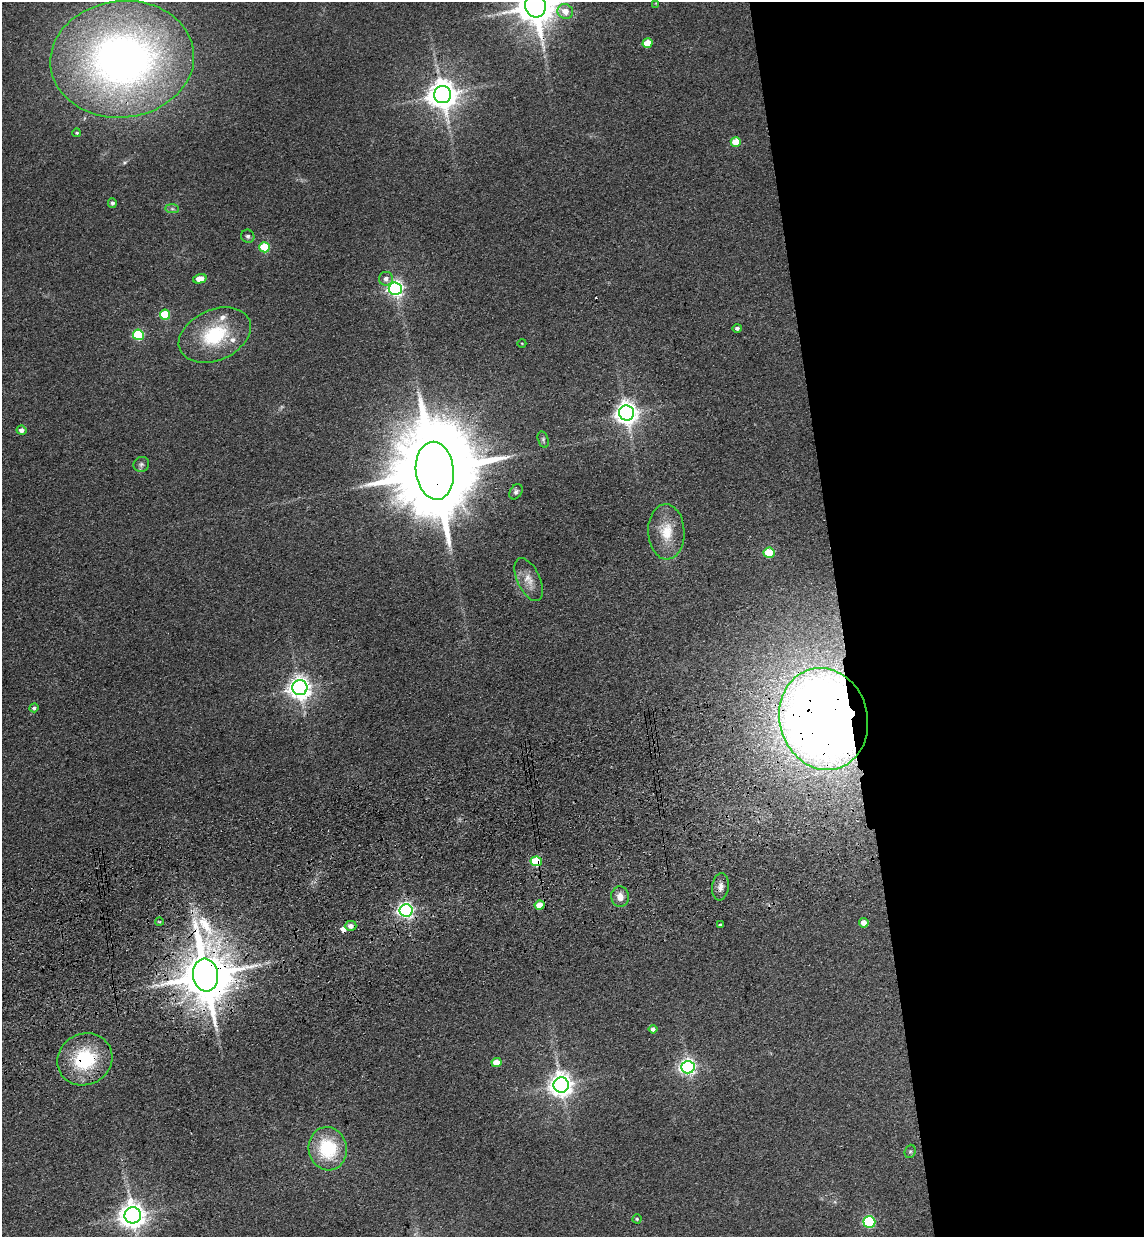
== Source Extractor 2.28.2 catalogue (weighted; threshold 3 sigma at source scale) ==
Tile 8 of 4 x 4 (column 4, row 2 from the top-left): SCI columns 3600-4741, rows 2589-3823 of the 5030 x 5177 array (HDU 1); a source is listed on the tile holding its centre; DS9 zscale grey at full resolution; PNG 1146 x 1239 px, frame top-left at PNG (2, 2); each listed source drawn as its Kron ellipse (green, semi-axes under 4 px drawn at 4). Shown black and unused: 27% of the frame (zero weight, under 3 of 4 exposures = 6% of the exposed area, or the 3 px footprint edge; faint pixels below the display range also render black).
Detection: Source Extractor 2.28.2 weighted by HDU 2 'WHT'; one run over the whole footprint, this tile lists its part. Background 0.0889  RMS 0.0068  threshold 0.0306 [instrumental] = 3 sigma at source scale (4.5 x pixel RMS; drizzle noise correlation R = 1.50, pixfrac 1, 0.05/0.05 arcsec/px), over >= 5 px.
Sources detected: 56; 2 cosmic-ray / hot-pixel residue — neither listed nor drawn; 2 inside a brighter listed object's ellipse — not listed separately; the other 52 listed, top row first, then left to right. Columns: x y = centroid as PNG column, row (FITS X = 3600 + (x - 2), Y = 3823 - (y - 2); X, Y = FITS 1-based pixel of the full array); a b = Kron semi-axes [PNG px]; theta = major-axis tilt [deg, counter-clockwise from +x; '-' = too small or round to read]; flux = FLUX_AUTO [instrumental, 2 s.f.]
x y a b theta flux
656 3 3 3 - 0.48
535 6 11 10 - 2200
565 11 8 7 - 6.9
647 43 5 5 - 17
122 59 72 58 7 440
443 95 8 8 - 1100
77 133 4 4 - 0.98
736 142 5 4 - 16
112 203 5 4 - 1.9
172 209 7 4 -1 1.3
248 236 7 6 - 1.7
264 247 5 5 - 32
200 279 7 4 15 8.4
386 279 7 7 - 3.1
395 289 6 6 - 230
165 315 5 5 - 31
737 328 5 4 - 1.7
138 335 5 5 - 51
215 335 38 25 24 43
522 343 4 3 - 0.48
626 413 7 7 - 550
21 430 5 4 - 3.4
543 440 8 5 -74 1.4
141 464 8 7 - 1.9
435 471 29 19 -83 15000
516 492 8 6 55 1.7
666 532 27 18 -88 18
769 553 5 5 - 32
529 580 23 11 -65 8.4
300 688 8 7 - 530
34 708 5 4 - 1.4
824 719 51 44 -74 1100
536 861 6 5 - 50
720 887 14 8 83 4
620 897 10 9 - 5.6
540 905 5 4 - 12
406 910 6 6 - 220
159 922 4 3 - 0.63
864 923 5 4 - 5.7
720 925 3 3 - 0.73
351 926 6 5 - 4
205 975 16 12 -83 4100
653 1029 4 4 - 2.1
85 1059 28 25 29 44
497 1063 5 4 - 10
688 1067 6 6 - 220
561 1085 7 7 - 580
328 1149 21 19 -79 38
910 1151 7 5 68 1.3
133 1215 8 8 - 760
637 1219 4 4 - 0.89
869 1222 6 5 - 69
Overlapping masked pixels (flux is a lower limit): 7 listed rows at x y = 535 6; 122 59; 435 471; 824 719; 536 861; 205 975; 85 1059
Isophote crosses this tile's border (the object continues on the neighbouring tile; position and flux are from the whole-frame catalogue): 2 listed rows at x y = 535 6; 122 59